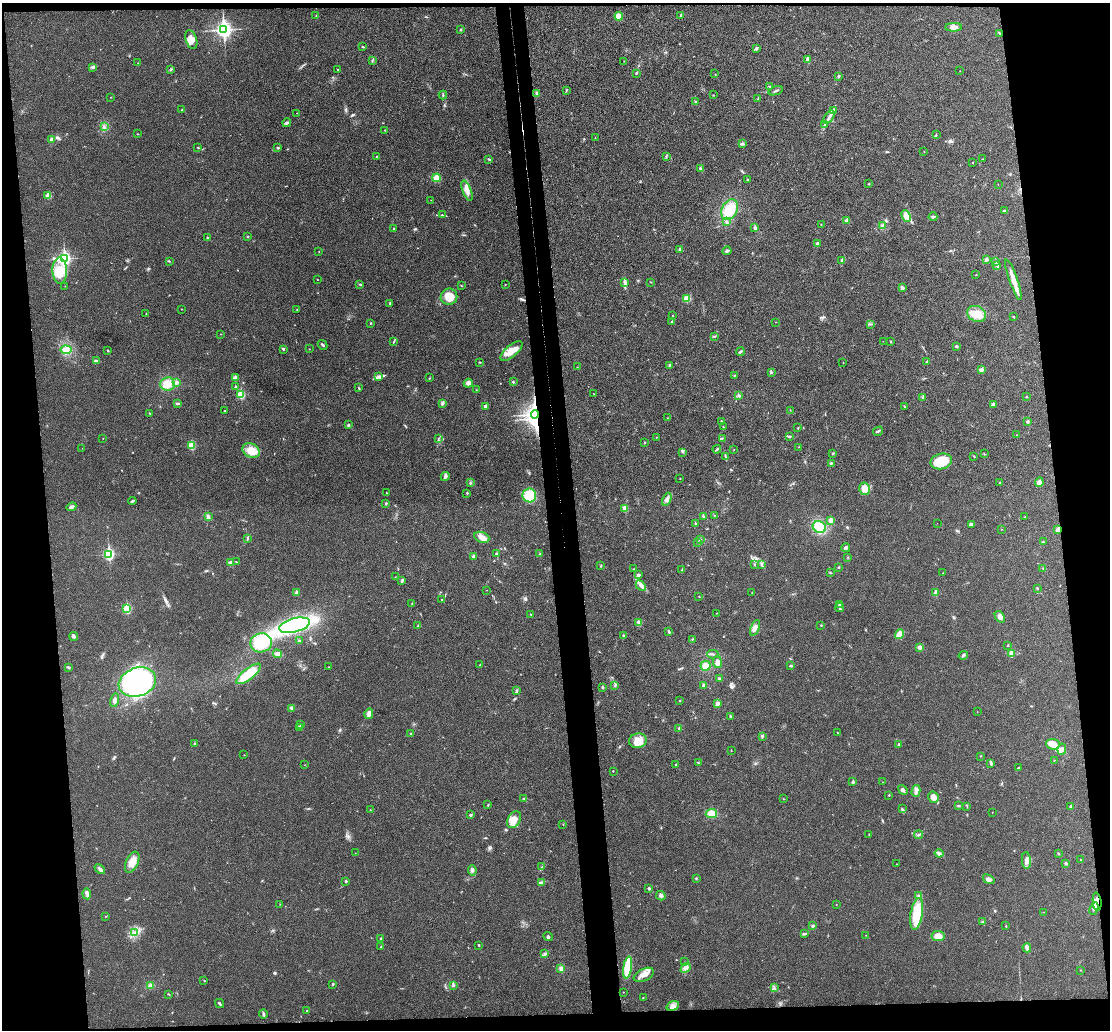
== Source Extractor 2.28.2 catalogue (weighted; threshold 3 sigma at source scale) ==
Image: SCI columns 56-4486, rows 137-4245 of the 4544 x 4475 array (HDU 1 of 3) = the unmasked area's bounding box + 8 px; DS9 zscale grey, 4 x 4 block average (1 PNG px = mean of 4 x 4 image px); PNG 1112 x 1032 px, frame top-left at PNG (2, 3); each listed source drawn as its Kron ellipse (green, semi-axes under 4 px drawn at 4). Shown black and unused: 13% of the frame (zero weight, under 3 of 4 exposures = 6% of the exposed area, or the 3 px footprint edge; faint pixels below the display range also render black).
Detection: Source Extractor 2.28.2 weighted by HDU 2 'WHT'. Background 0.0216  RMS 0.0058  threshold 0.0262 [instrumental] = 3 sigma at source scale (4.5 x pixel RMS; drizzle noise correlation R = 1.50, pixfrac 1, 0.05/0.05 arcsec/px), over >= 5 px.
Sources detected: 403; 1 inside a brighter object's white glare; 1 cosmic-ray / hot-pixel residue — neither listed nor drawn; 6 coinciding with a brighter row at this scale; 14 inside a brighter listed object's ellipse — not listed separately; the other 381 listed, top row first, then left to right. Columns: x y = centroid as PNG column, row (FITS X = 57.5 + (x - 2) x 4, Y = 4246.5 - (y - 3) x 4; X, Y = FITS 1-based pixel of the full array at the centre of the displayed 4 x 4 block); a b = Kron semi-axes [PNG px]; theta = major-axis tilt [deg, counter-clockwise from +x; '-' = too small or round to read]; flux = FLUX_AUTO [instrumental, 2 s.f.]
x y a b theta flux
681 15 3 2 - 3.1
316 16 2 2 - 1.4
619 16 4 4 - 33
954 27 8 4 2 19
461 29 3 2 - 2.7
224 30 4 3 - 1100
1000 33 3 2 - 2.3
191 39 10 5 -71 29
362 47 2 2 - 2.8
756 49 3 2 - 7.3
808 59 2 2 - 31
372 61 2 2 - 2.4
624 61 2 2 - 1
138 63 2 2 - 0.93
92 67 3 2 - 4.3
337 69 2 2 - 1.2
171 70 4 2 - 2.8
960 71 2 2 - 0.7
636 73 3 2 - 2
715 74 2 2 - 1
839 76 2 2 - 12
769 86 2 2 - 1.9
567 90 4 2 - 2.2
776 91 7 2 20 4.9
536 94 2 2 - 3.2
443 95 4 2 - 2.4
713 95 2 2 - 1.2
110 97 2 2 - 1.2
758 98 2 2 - 1.5
696 102 2 2 - 3
182 110 2 2 - 2.7
834 110 3 2 - 3.2
297 113 2 2 - 0.83
829 117 8 3 55 12
287 123 4 3 - 6.5
824 125 3 2 - 2.9
104 127 3 3 - 4.8
385 130 2 2 - 1.7
137 134 2 2 - 1.6
936 135 3 2 - 2.4
595 137 2 2 - 0.91
51 139 4 2 - 9.9
742 144 4 2 - 8.2
198 147 2 2 - 1.5
278 148 3 2 - 2.7
924 151 2 2 - 1.2
666 156 2 2 - 2
376 157 2 2 - 1.9
489 159 4 2 - 3.8
983 159 2 2 - 1.1
972 163 2 2 - 1.9
700 169 3 2 - 6.7
436 178 4 4 - 26
747 179 2 2 - 1.8
869 184 2 2 - 2
998 185 2 2 - 0.87
467 191 11 4 -69 24
48 196 2 2 - 50
431 200 2 2 - 0.71
730 209 11 7 63 85
1004 210 3 2 - 2.2
442 215 2 2 - 1.4
906 216 6 4 -67 30
933 217 4 2 - 6
847 221 4 2 - 14
727 222 3 2 - 4.3
821 224 2 2 - 1.2
882 226 3 2 - 2.3
394 228 2 2 - 3.7
755 228 3 3 - 6.8
207 237 2 2 - 4.7
247 237 2 2 - 1.8
817 243 2 2 - 4.5
679 250 3 2 - 3.9
727 251 4 3 - 5.6
319 252 2 2 - 1
64 258 3 3 - 740
986 259 4 3 - 7.8
841 260 3 2 - 4.2
169 261 2 2 - 2.8
995 262 2 2 - 2.4
997 266 3 3 - 4.5
60 270 13 7 -88 57
976 274 2 2 - 1.6
317 280 2 2 - 1.1
1013 280 21 4 -71 40
625 282 4 2 - 5.4
651 282 2 2 - 1.4
360 284 3 2 - 2.7
505 284 2 2 - 1.3
461 285 3 2 - 1.7
65 286 2 2 - 0.98
902 288 4 3 - 6.2
449 297 8 8 - 53
687 299 4 3 - 29
390 303 2 2 - 9.4
181 309 2 2 - 0.99
297 309 2 2 - 1.1
146 314 2 2 - 1.4
976 314 10 7 -22 52
672 316 2 2 - 2.9
1014 317 2 2 - 2.1
672 321 2 2 - 1.5
776 322 2 2 - 1.1
371 323 2 2 - 2.3
871 324 4 2 - 3.2
221 334 2 2 - 0.91
714 336 3 2 - 2.3
394 341 2 2 - 2
883 341 2 2 - 0.71
891 342 2 2 - 2.7
322 345 5 2 - 4.2
956 346 3 3 - 3.7
283 349 3 2 - 3.4
309 349 2 2 - 1
66 350 5 3 - 13
108 351 3 2 - 2.1
511 351 13 5 40 44
740 352 4 2 - 4.2
96 361 3 2 - 4.1
927 361 2 2 - 2.3
480 362 2 2 - 2.4
843 363 2 2 - 0.81
669 365 2 2 - 2.3
577 367 2 2 - 0.86
981 370 4 3 - 10
771 372 2 2 - 2.9
734 375 2 2 - 1.6
379 376 2 2 - 3.8
235 378 4 3 - 13
430 378 2 2 - 1.1
176 382 3 3 - 7.4
513 382 2 2 - 3.2
468 383 5 4 - 13
167 384 7 6 - 39
235 387 2 2 - 8.2
358 388 2 2 - 1.3
476 390 2 2 - 0.87
593 393 2 2 - 0.81
241 395 2 2 - 160
739 396 3 2 - 5
923 397 2 2 - 2.2
1027 397 2 2 - 2.2
442 403 3 2 - 4.5
177 404 3 2 - 4.9
993 404 3 2 - 13
485 406 2 2 - 27
904 406 3 2 - 2
225 410 2 2 - 1.5
790 410 2 2 - 1.3
149 413 2 2 - 2.2
535 414 4 3 - 1400
667 418 2 2 - 0.72
721 421 3 2 - 2.2
1027 421 3 3 - 4.5
348 425 2 2 - 5.4
723 427 2 2 - 2.1
798 428 2 2 - 1.7
878 431 5 2 - 4.5
1017 435 2 2 - 0.65
789 436 3 2 - 4.5
656 437 2 2 - 1.8
103 438 2 2 - 0.82
438 438 2 2 - 0.97
722 438 2 2 - 2.7
644 442 2 2 - 1.8
192 446 2 2 - 150
798 447 2 2 - 0.75
82 448 2 2 - 0.54
717 449 4 2 - 4.2
734 450 2 2 - 0.76
251 451 9 7 -26 35
683 452 2 2 - 2.7
833 453 2 2 - 2.4
984 454 3 2 - 2.2
974 456 3 2 - 1.8
725 457 2 2 - 1.7
941 461 11 7 13 90
831 463 3 2 - 3.1
445 476 4 3 - 11
680 479 2 2 - 1.2
1000 482 2 2 - 2.6
1039 482 5 3 - 17
470 483 2 2 - 3.2
865 489 6 5 - 29
386 493 2 2 - 1.3
467 493 2 2 - 2.8
529 495 7 6 - 110
667 499 7 3 64 11
132 501 4 2 - 4.4
386 503 2 2 - 3.6
71 507 5 2 - 9.5
625 508 2 2 - 92
714 515 2 2 - 1.1
208 517 2 2 - 8.1
703 517 3 2 - 3.7
1025 517 2 2 - 1.8
831 520 3 2 - 16
695 523 2 2 - 2.4
937 523 2 2 - 0.42
971 524 3 3 - 7.8
819 527 7 5 -27 110
1001 529 2 2 - 0.93
1058 530 3 2 - 20
482 537 8 5 -21 23
248 538 4 2 - 3
700 540 2 2 - 2.8
697 542 3 2 - 3.5
1043 542 3 2 - 2.3
846 548 4 3 - 7.1
496 553 2 2 - 1.8
109 554 3 2 - 420
540 554 2 2 - 1.4
473 556 3 3 - 6.6
848 557 2 2 - 1.1
237 562 2 2 - 0.88
230 563 2 2 - 26
754 564 3 2 - 2.6
761 565 3 2 - 4.3
601 566 3 2 - 2.5
839 567 3 2 - 2.1
633 569 2 2 - 1.6
1043 569 2 2 - 1.4
682 570 2 2 - 1.9
830 573 3 2 - 2.8
943 573 2 2 - 0.81
638 575 4 3 - 6.8
395 577 2 2 - 1.1
402 580 4 2 - 6.4
641 586 6 3 -46 12
1037 588 2 2 - 2.6
487 590 2 2 - 0.91
297 592 4 3 - 5.7
935 592 4 2 - 5.4
752 593 2 2 - 1
699 597 2 2 - 1.3
441 600 2 2 - 1.3
412 604 2 2 - 1.8
839 605 4 2 - 4.2
840 608 4 2 - 4.6
127 609 2 2 - 200
717 613 2 2 - 0.68
530 614 3 2 - 1.8
1000 617 6 4 -56 14
639 622 4 3 - 11
294 625 16 7 14 530
821 625 2 2 - 1.7
418 626 3 2 - 2.8
755 628 8 4 68 16
669 632 3 2 - 4.4
899 634 5 3 - 42
73 636 5 3 - 5.8
623 636 3 2 - 3.1
692 639 2 2 - 1.9
299 641 3 2 - 3
261 643 10 9 - 100
1008 645 3 2 - 2.1
920 647 3 3 - 8.7
1011 653 3 2 - 19
277 654 4 3 - 11
713 654 5 2 - 5.4
963 655 4 2 - 4.8
717 662 6 4 -79 17
480 665 3 2 - 3.1
705 666 5 5 - 31
790 666 3 2 - 3.5
69 667 3 2 - 3.8
329 667 2 2 - 0.94
249 674 15 5 38 77
719 678 3 2 - 3.8
137 682 19 14 18 610
703 685 2 2 - 7.9
615 686 2 2 - 1.8
602 687 2 2 - 12
517 691 3 2 - 4.4
114 700 7 3 75 12
680 701 2 2 - 1.6
717 703 3 3 - 13
292 708 3 3 - 8.1
977 712 2 2 - 0.72
369 714 5 4 - 13
731 717 3 2 - 3.7
301 725 3 2 - 2.5
299 727 4 3 - 4.7
679 728 2 2 - 3.9
837 733 2 2 - 1.6
410 734 2 2 - 2
762 736 3 2 - 4
638 741 9 7 8 46
194 743 2 2 - 1.3
1053 744 7 5 -6 42
899 745 2 2 - 13
1062 749 5 3 - 8.8
731 751 2 2 - 0.87
244 755 2 2 - 0.83
980 756 2 2 - 1.3
1054 760 2 2 - 0.9
698 763 2 2 - 1.8
991 763 3 3 - 5.3
676 764 2 2 - 1.6
304 765 2 2 - 0.7
1018 768 3 2 - 2.3
613 771 2 2 - 1.3
853 782 2 2 - 14
882 782 2 2 - 0.9
903 790 5 3 - 7.6
916 791 6 3 75 12
889 795 2 2 - 1.4
933 797 6 5 - 20
523 798 2 2 - 1.5
783 799 2 2 - 0.78
488 805 2 2 - 2.1
958 806 2 2 - 2.1
967 806 2 2 - 1.6
1071 807 2 2 - 17
902 809 3 2 - 3.4
370 810 2 2 - 0.88
992 812 2 2 - 1.4
711 814 6 4 7 27
470 815 3 2 - 3.7
514 820 9 6 59 34
563 824 2 2 - 1.4
869 834 2 2 - 1.9
919 835 4 2 - 3.6
355 853 2 2 - 1
939 853 4 3 - 7.9
1058 853 2 2 - 1.6
1080 859 2 2 - 1.8
1026 860 8 4 -86 19
132 862 11 6 65 31
1066 863 2 2 - 14
896 864 2 2 - 1.2
542 867 4 2 - 4.5
100 869 6 3 -43 7.7
472 870 5 3 - 7.3
696 878 3 2 - 2.8
989 879 6 4 -35 11
346 881 2 2 - 8
541 883 2 2 - 2
649 888 3 3 - 4.8
87 894 5 3 - 9.8
661 896 5 3 - 6.5
918 896 3 2 - 3.9
1097 902 9 3 -84 18
280 904 2 2 - 0.99
836 904 2 2 - 0.84
1094 909 6 2 66 7.1
1043 912 2 2 - 0.74
917 914 16 6 80 120
106 916 2 2 - 1.2
982 921 2 2 - 1.3
812 926 3 2 - 6.3
1006 926 2 2 - 4.3
135 933 3 3 - 6.3
805 934 3 2 - 3.4
866 935 2 2 - 0.71
548 936 5 2 - 4.9
938 936 6 5 - 33
381 938 2 2 - 6.8
479 945 3 2 - 2.2
381 947 2 2 - 1.9
1027 948 5 3 - 13
544 954 2 2 - 2.6
684 962 2 2 - 0.64
628 967 11 3 81 150
686 968 6 3 43 11
561 969 4 3 - 9.3
1080 970 2 2 - 1.4
644 975 11 6 26 22
204 980 2 2 - 1.7
333 984 3 2 - 2.5
150 986 3 3 - 12
453 986 3 2 - 3.2
774 988 2 2 - 1.7
623 992 2 2 - 2
169 994 2 2 - 1.7
643 998 2 2 - 1.3
220 1004 5 2 - 5.8
673 1006 6 4 20 18
307 1010 2 2 - 3
263 1014 4 2 - 5.2
Overlapping masked pixels (flux is a lower limit): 3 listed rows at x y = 535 414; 1058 530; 1097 902
Diffuse or blended objects may show on this block-average render without a row.